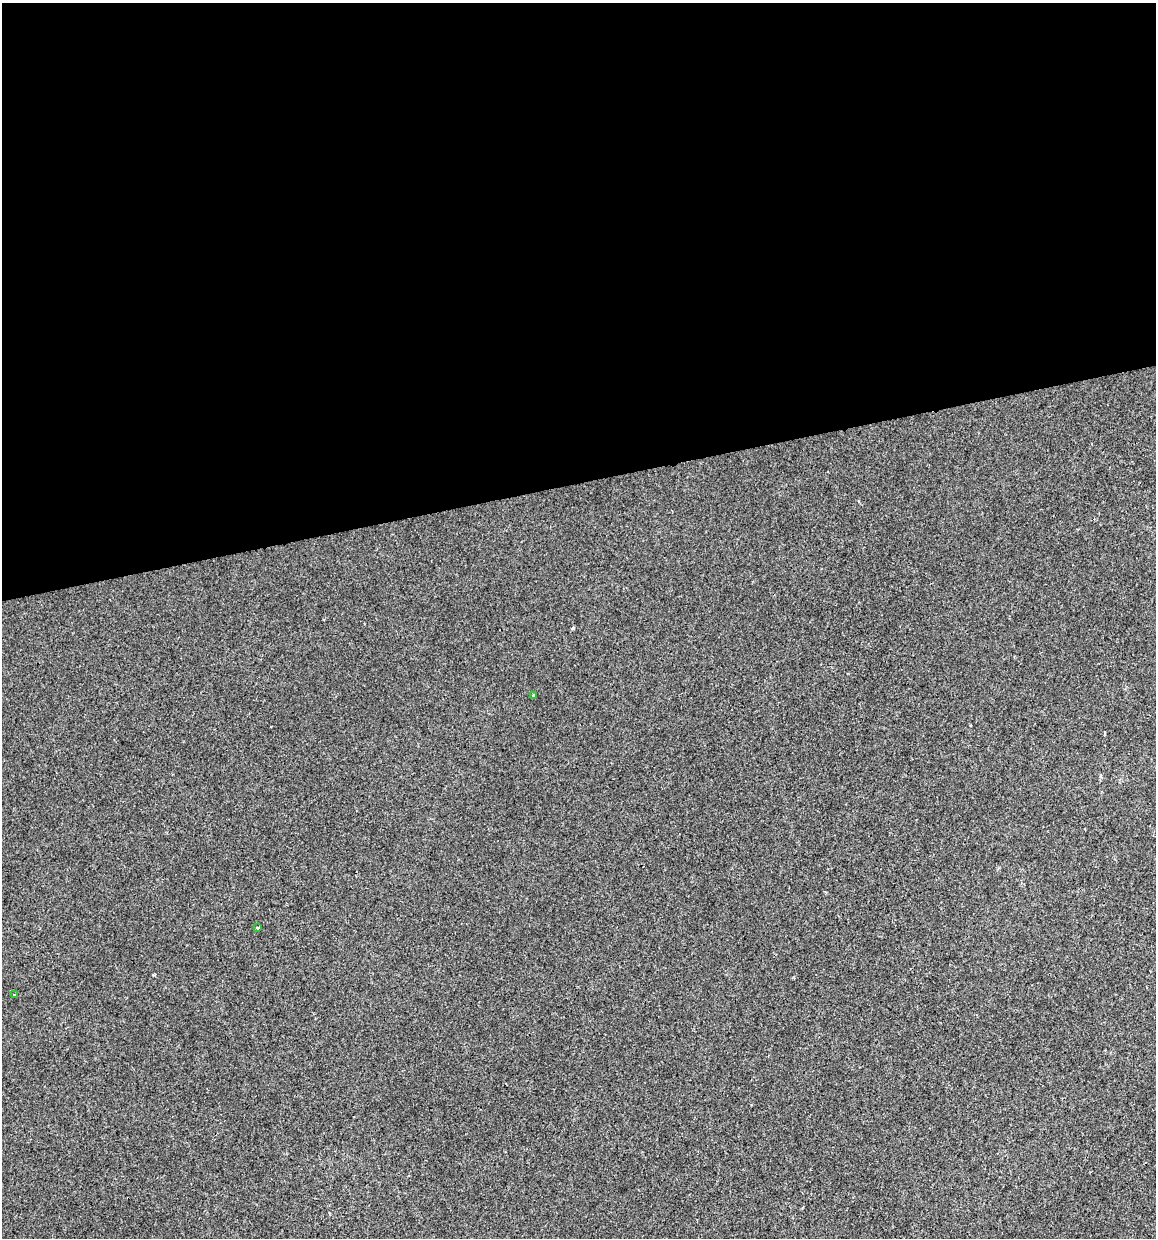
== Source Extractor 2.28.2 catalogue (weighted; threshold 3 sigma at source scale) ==
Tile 2 of 4 x 4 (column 2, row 1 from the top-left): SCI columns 1186-2339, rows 3709-4944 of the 4724 x 4944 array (HDU 1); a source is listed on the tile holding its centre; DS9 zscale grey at full resolution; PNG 1158 x 1240 px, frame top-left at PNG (2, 3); each listed source drawn as its Kron ellipse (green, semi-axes under 4 px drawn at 4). Shown black and unused: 39% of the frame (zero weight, under 2 of 3 exposures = <1% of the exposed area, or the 3 px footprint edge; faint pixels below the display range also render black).
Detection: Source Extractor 2.28.2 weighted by HDU 2 'WHT'; one run over the whole footprint, this tile lists its part. Background -8.66e-04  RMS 0.0043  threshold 0.0192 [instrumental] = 3 sigma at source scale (4.5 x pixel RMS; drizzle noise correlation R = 1.50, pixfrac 1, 0.0396/0.0396 arcsec/px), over >= 5 px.
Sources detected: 3; all 3 listed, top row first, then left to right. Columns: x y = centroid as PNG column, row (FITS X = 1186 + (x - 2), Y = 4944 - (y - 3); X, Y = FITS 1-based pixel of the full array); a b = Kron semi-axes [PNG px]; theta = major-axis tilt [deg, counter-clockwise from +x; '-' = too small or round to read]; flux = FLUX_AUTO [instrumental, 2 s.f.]
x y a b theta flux
534 695 3 3 - 0.97
258 928 3 2 - 0.5
14 995 3 3 - 0.71